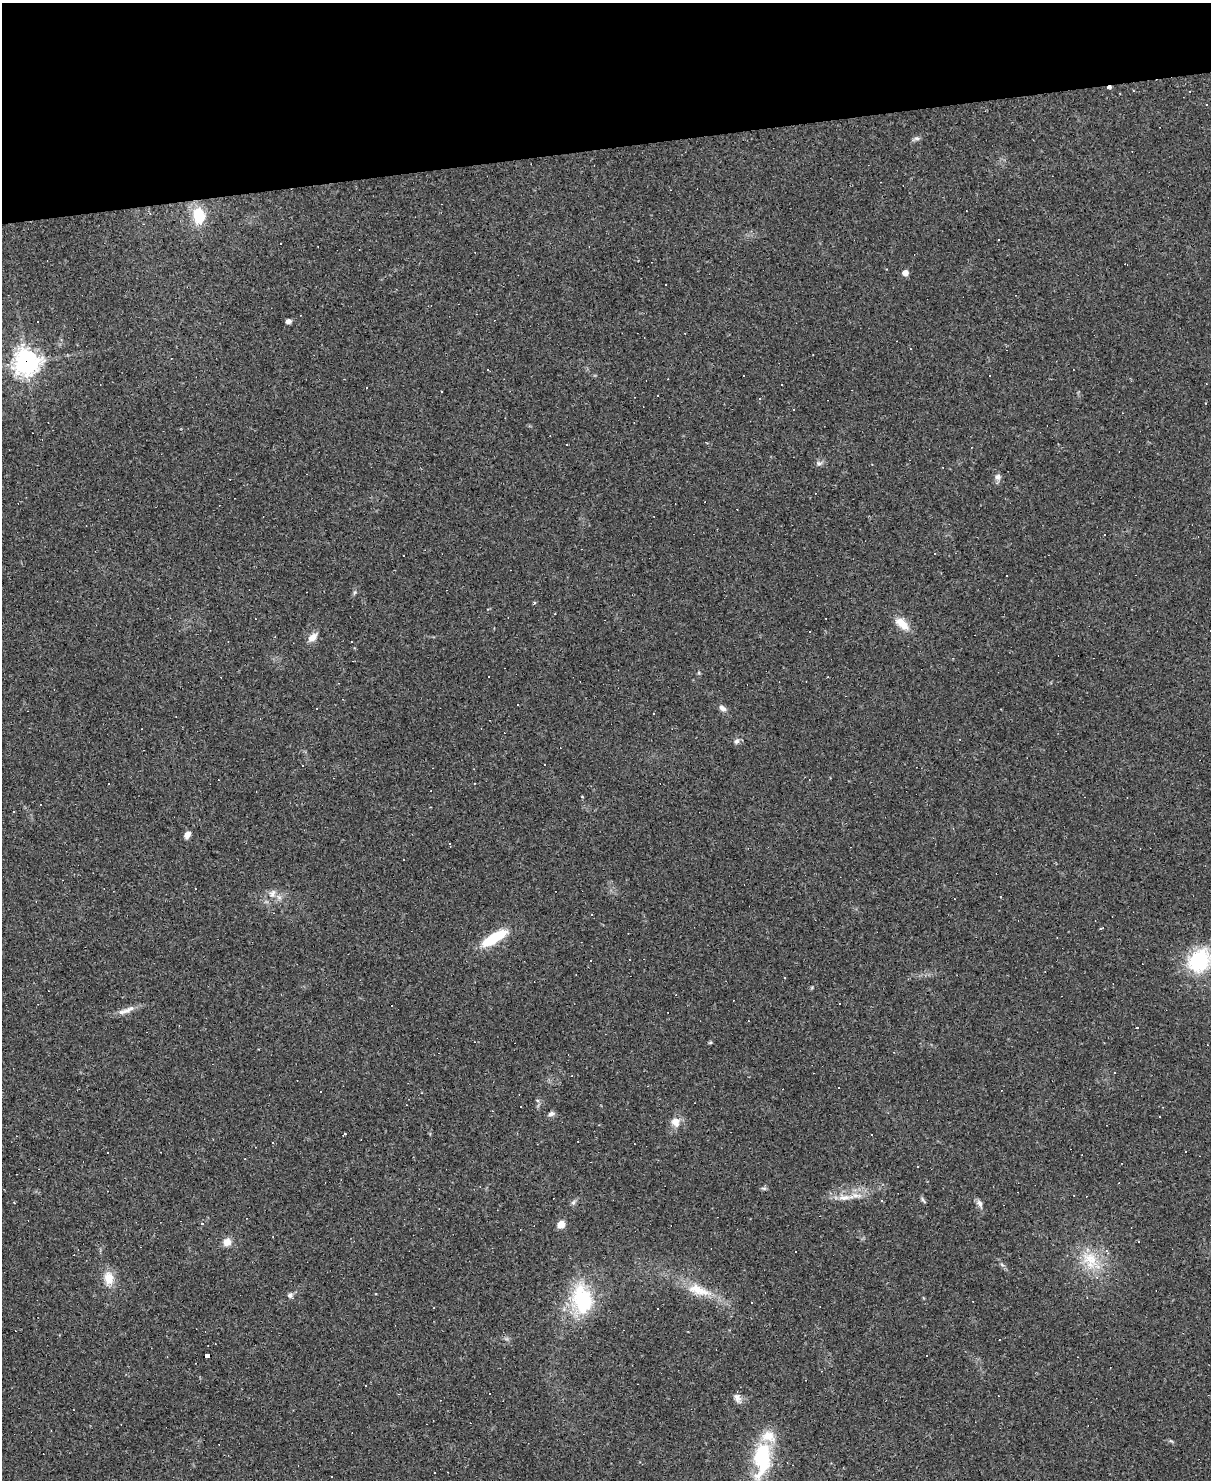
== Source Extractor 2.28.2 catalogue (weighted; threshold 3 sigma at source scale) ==
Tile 3 of 4 x 3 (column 3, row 1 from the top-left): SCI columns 2418-3626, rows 3203-4680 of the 4834 x 4815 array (HDU 1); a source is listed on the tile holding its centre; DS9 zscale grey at full resolution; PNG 1213 x 1482 px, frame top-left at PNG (2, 3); no overlay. Shown black and unused: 10% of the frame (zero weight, under 2 of 3 exposures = <1% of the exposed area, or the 3 px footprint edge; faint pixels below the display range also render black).
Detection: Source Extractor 2.28.2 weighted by HDU 2 'WHT'; one run over the whole footprint, this tile lists its part. Background 0.148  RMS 0.0072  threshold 0.0323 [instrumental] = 3 sigma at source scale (4.5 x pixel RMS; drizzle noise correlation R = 1.50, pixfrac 1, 0.05/0.05 arcsec/px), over >= 5 px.
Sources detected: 114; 48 cosmic-ray / hot-pixel residue — not listed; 2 inside a brighter listed object's ellipse — not listed separately; the other 64 listed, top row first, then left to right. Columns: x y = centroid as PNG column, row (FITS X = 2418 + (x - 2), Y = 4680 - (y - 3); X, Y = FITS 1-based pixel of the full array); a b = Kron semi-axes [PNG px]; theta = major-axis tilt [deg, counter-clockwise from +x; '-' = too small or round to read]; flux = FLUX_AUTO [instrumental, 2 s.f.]
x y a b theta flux
1190 91 2 2 - 0.45
917 138 8 6 -2 1.9
198 215 17 13 -79 22
998 240 2 2 - 0.45
905 273 4 4 - 8.7
288 321 6 5 - 2.4
26 362 9 9 - 490
488 370 3 2 - 0.62
989 376 3 2 - 0.48
781 384 3 3 - 1.6
658 395 2 2 - 0.56
759 398 3 3 - 0.67
793 410 3 2 - 0.67
819 463 8 7 - 2.1
998 477 9 7 73 2.6
535 602 5 3 - 0.8
902 624 20 10 -42 9.7
809 632 3 2 - 0.79
312 637 13 9 40 4.9
517 704 3 3 - 0.78
722 708 10 7 -42 3.1
737 741 8 6 31 2
545 765 3 3 - 11
582 797 4 2 - 0.49
431 807 3 2 - 0.44
13 812 2 2 - 0.61
187 835 8 6 55 4.2
450 844 4 2 - 0.66
272 893 12 7 59 4.1
1000 896 3 2 - 0.46
1101 928 6 2 13 0.54
494 938 36 11 31 26
591 960 3 2 - 0.89
1199 960 32 26 52 45
840 1004 3 3 - 0.93
126 1011 23 7 20 5.7
1137 1028 3 3 - 6.6
710 1042 4 4 - 1
320 1092 3 3 - 3.4
551 1114 8 6 27 2.3
1160 1117 3 3 - 2.9
676 1122 12 11 - 6.5
108 1152 3 2 - 0.58
764 1188 8 4 -8 1.2
1074 1195 2 2 - 0.56
844 1197 18 7 5 7.1
923 1200 11 3 -54 1.3
573 1202 7 4 36 1.5
980 1204 11 6 -63 2.9
202 1224 4 4 - 1.3
561 1224 7 6 - 8.3
227 1242 8 8 - 6.2
795 1251 2 2 - 0.54
1090 1260 28 20 -58 24
109 1278 18 13 -79 10
696 1289 24 15 -23 16
290 1296 9 6 -39 1.9
582 1300 26 18 -78 61
657 1309 3 2 - 0.89
207 1355 6 4 3 36
366 1386 3 3 - 2.1
737 1398 14 8 -63 3.5
762 1458 46 20 85 53
435 1473 3 3 - 1.2
Overlapping masked pixels (flux is a lower limit): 2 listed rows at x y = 26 362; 207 1355
Unlisted compact peaks at least as high as the median listed source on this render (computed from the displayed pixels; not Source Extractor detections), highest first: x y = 355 592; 699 673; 812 987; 1002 1265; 537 1100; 345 1134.